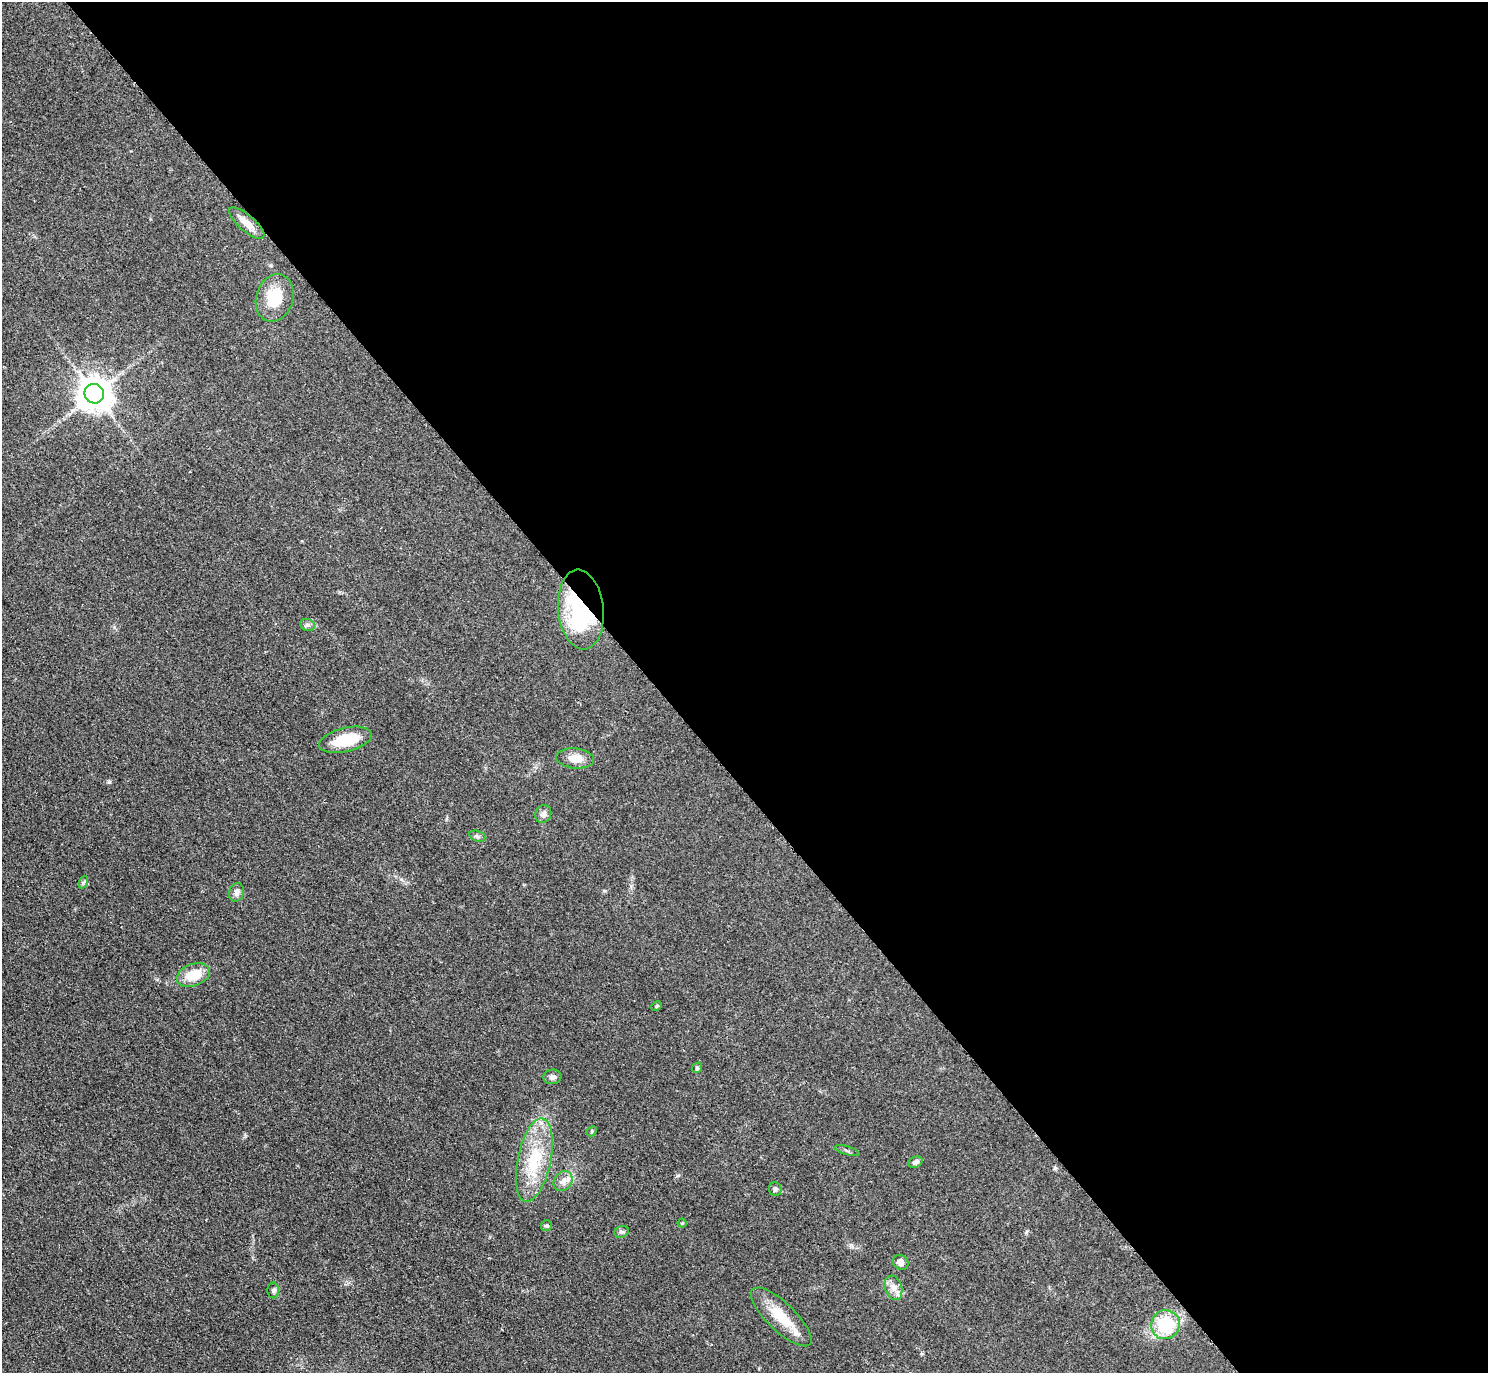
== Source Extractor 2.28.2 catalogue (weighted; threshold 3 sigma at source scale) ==
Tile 8 of 4 x 4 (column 4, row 2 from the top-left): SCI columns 4469-5954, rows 2912-4282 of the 5962 x 5959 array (HDU 1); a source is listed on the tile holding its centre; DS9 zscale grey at full resolution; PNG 1490 x 1375 px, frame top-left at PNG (2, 2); each listed source drawn as its Kron ellipse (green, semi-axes under 4 px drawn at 4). Shown black and unused: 56% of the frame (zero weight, under 2 of 3 exposures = <1% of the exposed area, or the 3 px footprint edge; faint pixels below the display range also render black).
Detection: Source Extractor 2.28.2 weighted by HDU 2 'WHT'; one run over the whole footprint, this tile lists its part. Background 0.0783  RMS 0.0078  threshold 0.0353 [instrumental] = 3 sigma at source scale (4.5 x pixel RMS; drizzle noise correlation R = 1.50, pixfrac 1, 0.05/0.05 arcsec/px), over >= 5 px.
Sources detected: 30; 1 inside a brighter object's white glare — neither listed nor drawn; the other 29 listed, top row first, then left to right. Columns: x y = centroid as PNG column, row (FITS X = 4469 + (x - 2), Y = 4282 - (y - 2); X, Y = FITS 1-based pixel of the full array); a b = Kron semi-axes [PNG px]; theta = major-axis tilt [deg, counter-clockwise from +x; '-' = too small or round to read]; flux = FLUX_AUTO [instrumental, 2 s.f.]
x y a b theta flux
247 223 22 8 -41 8.3
275 298 24 18 74 23
94 394 10 9 - 1600
581 609 40 22 -84 83
307 625 7 5 -19 1.9
345 740 27 12 13 28
575 758 19 10 -6 9.2
543 814 9 8 - 3.2
477 836 8 5 -18 1.7
84 882 7 4 70 1.2
237 892 9 7 74 3.6
193 975 17 11 20 19
656 1006 5 3 - 1.1
697 1068 6 4 46 1.1
552 1077 9 7 7 3
592 1131 6 4 49 1
847 1151 13 2 -17 1.3
534 1160 42 16 78 38
915 1162 7 5 24 2.7
563 1181 11 8 51 4.7
775 1189 7 6 - 2.2
682 1223 4 4 - 0.79
546 1226 6 5 - 1.4
622 1232 7 5 18 1.8
901 1262 8 7 - 4.5
894 1288 12 8 -73 5.6
273 1290 8 6 89 1.9
781 1317 40 14 -44 23
1165 1325 14 14 - 35
Overlapping masked pixels (flux is a lower limit): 2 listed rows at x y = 247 223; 581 609
Unlisted compact peaks at least as high as the median listed source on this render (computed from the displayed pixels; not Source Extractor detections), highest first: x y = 109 782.